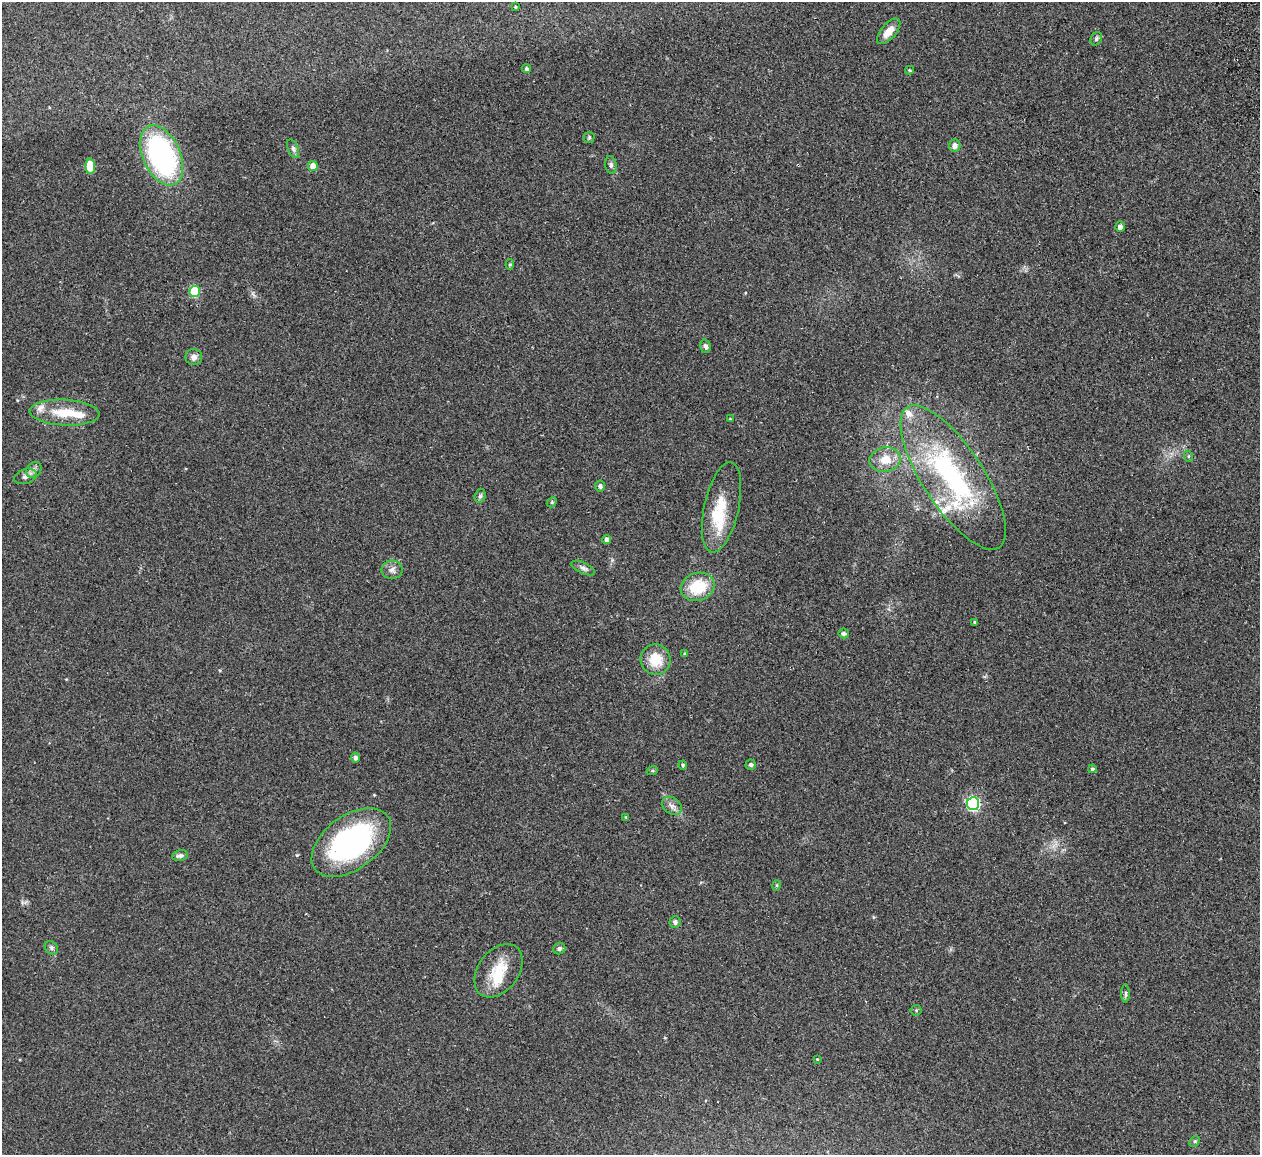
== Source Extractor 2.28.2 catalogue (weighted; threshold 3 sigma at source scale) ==
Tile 10 of 4 x 4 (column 2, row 3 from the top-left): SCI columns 1316-2573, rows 1306-2458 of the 5088 x 5029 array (HDU 1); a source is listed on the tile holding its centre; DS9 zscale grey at full resolution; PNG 1262 x 1157 px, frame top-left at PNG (2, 2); each listed source drawn as its Kron ellipse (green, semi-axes under 4 px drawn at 4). Shown black and unused: <1% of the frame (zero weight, under 2 of 3 exposures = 3% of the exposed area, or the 3 px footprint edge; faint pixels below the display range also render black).
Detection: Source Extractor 2.28.2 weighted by HDU 2 'WHT'; one run over the whole footprint, this tile lists its part. Background 0.0722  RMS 0.0088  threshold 0.0395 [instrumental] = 3 sigma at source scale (4.5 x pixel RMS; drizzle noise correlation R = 1.50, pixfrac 1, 0.05/0.05 arcsec/px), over >= 5 px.
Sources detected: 63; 2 inside a brighter object's white glare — neither listed nor drawn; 6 inside a brighter listed object's ellipse — not listed separately; the other 55 listed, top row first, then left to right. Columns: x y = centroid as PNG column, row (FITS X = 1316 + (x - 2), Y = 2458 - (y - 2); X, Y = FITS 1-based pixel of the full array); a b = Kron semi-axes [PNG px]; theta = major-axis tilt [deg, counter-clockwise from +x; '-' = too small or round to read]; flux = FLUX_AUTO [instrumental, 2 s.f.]
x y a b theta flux
515 7 3 3 - 0.88
889 31 15 7 49 9.3
1096 39 7 5 61 1.7
526 69 4 4 - 1.6
909 70 4 4 - 0.93
589 137 5 5 - 1.2
955 146 6 5 - 4
293 149 10 5 -66 2.3
162 155 32 18 -66 170
611 165 9 5 -81 2.3
90 166 7 5 -88 23
313 166 5 5 - 7.4
1120 227 5 5 - 3.3
510 265 5 4 - 1.2
194 291 5 5 - 47
706 346 7 5 -75 2.3
194 357 8 8 - 4
65 413 35 13 -3 24
730 419 3 3 - 0.65
1188 456 5 3 - 0.98
885 460 16 12 11 15
34 470 8 7 - 3.4
25 476 11 7 19 3.9
953 477 84 30 -57 160
600 486 5 5 - 2.4
480 496 7 5 73 1.8
552 502 6 4 47 1.2
721 507 46 17 77 31
607 539 4 4 - 3.6
583 568 13 5 -25 2.8
392 570 10 9 - 4.3
698 587 17 14 18 31
974 622 4 3 - 0.88
844 633 5 5 - 2.2
684 654 4 3 - 0.86
656 659 15 15 - 20
355 757 5 4 - 2.7
683 765 4 4 - 0.99
751 765 5 5 - 2.1
1092 769 4 4 - 1.8
652 771 6 4 18 0.98
973 804 6 6 - 130
672 806 11 8 -36 4.1
626 817 3 3 - 0.67
351 842 45 27 36 160
180 855 8 5 11 3
777 885 5 3 - 0.91
675 922 6 5 - 2.3
51 948 7 6 - 2.1
559 949 6 5 - 2
499 971 30 20 53 27
1126 993 9 4 90 1.7
916 1010 5 5 - 1.1
817 1059 3 3 - 0.7
1195 1141 6 4 45 1.2